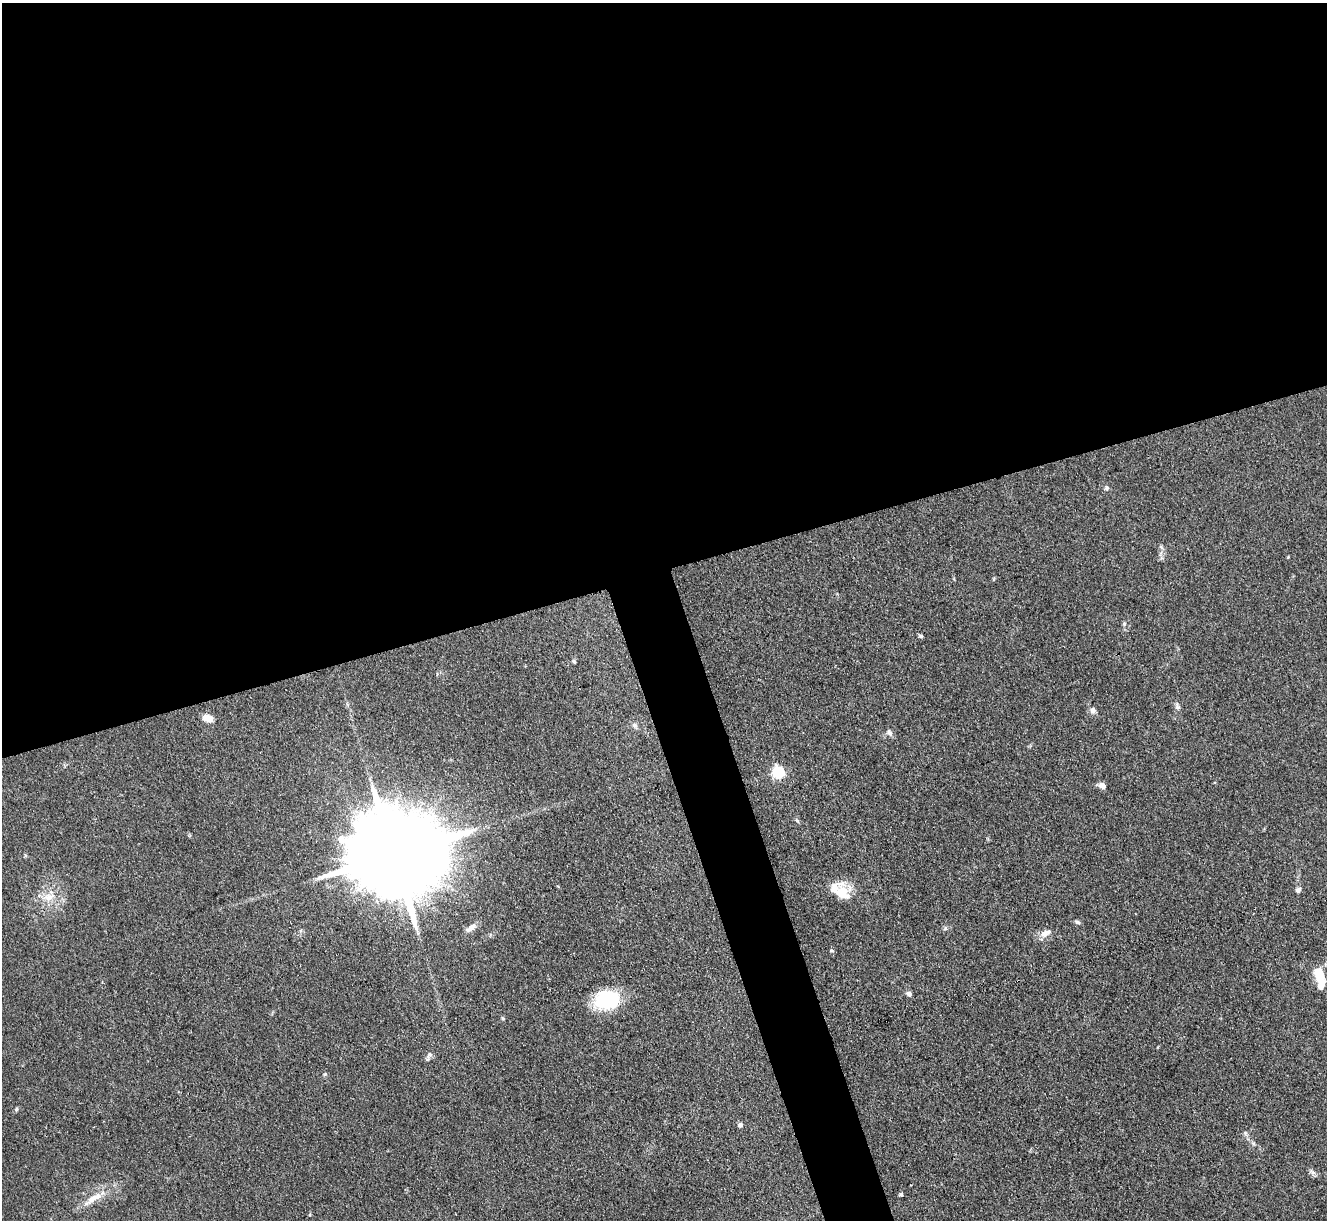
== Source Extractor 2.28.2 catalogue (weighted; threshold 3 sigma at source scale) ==
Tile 2 of 4 x 4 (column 2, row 1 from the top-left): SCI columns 1334-2658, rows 3931-5148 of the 5316 x 5299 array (HDU 1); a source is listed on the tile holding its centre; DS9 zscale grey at full resolution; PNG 1329 x 1222 px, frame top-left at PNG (2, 3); no overlay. Shown black and unused: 49% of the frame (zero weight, under 3 of 4 exposures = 1% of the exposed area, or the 3 px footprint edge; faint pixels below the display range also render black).
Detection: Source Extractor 2.28.2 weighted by HDU 2 'WHT'; one run over the whole footprint, this tile lists its part. Background 0.111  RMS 0.0067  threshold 0.0302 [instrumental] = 3 sigma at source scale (4.5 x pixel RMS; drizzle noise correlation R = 1.50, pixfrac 1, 0.05/0.05 arcsec/px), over >= 5 px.
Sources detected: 35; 1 inside a brighter object's white glare — not listed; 4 inside a brighter listed object's ellipse — not listed separately; the other 30 listed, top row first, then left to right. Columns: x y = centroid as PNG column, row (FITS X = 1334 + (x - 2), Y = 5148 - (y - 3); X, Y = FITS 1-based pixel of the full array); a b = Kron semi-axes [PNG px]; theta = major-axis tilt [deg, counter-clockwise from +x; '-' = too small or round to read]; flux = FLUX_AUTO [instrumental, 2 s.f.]
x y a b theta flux
1106 488 6 5 - 1.4
1161 547 8 4 -45 1.4
1124 624 5 5 - 0.98
921 636 6 4 -14 1.2
574 661 6 4 -47 0.91
1177 706 11 6 -82 2.1
1093 710 9 8 - 2.6
208 718 12 8 -16 6.1
635 726 8 7 - 2.1
889 732 9 6 -54 2.3
778 772 6 5 - 99
1103 786 8 7 - 3.5
394 855 29 21 11 16000
841 884 27 13 -19 9.2
1298 890 7 6 - 2.1
48 897 14 10 9 7.7
1077 922 8 5 -27 1.3
471 928 16 7 35 4
945 928 6 5 - 1.2
1046 933 17 8 30 5.2
1319 974 16 8 -66 18
909 994 6 5 - 2
608 1000 23 16 8 54
429 1056 14 5 62 2.1
325 1074 5 4 - 0.85
16 1109 6 4 70 1.1
740 1125 5 5 - 2.6
1312 1172 8 5 -44 1.8
901 1194 5 5 - 1
93 1198 31 9 35 11
Unlisted compact peaks at least as high as the median listed source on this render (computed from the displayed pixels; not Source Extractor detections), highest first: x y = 832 951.